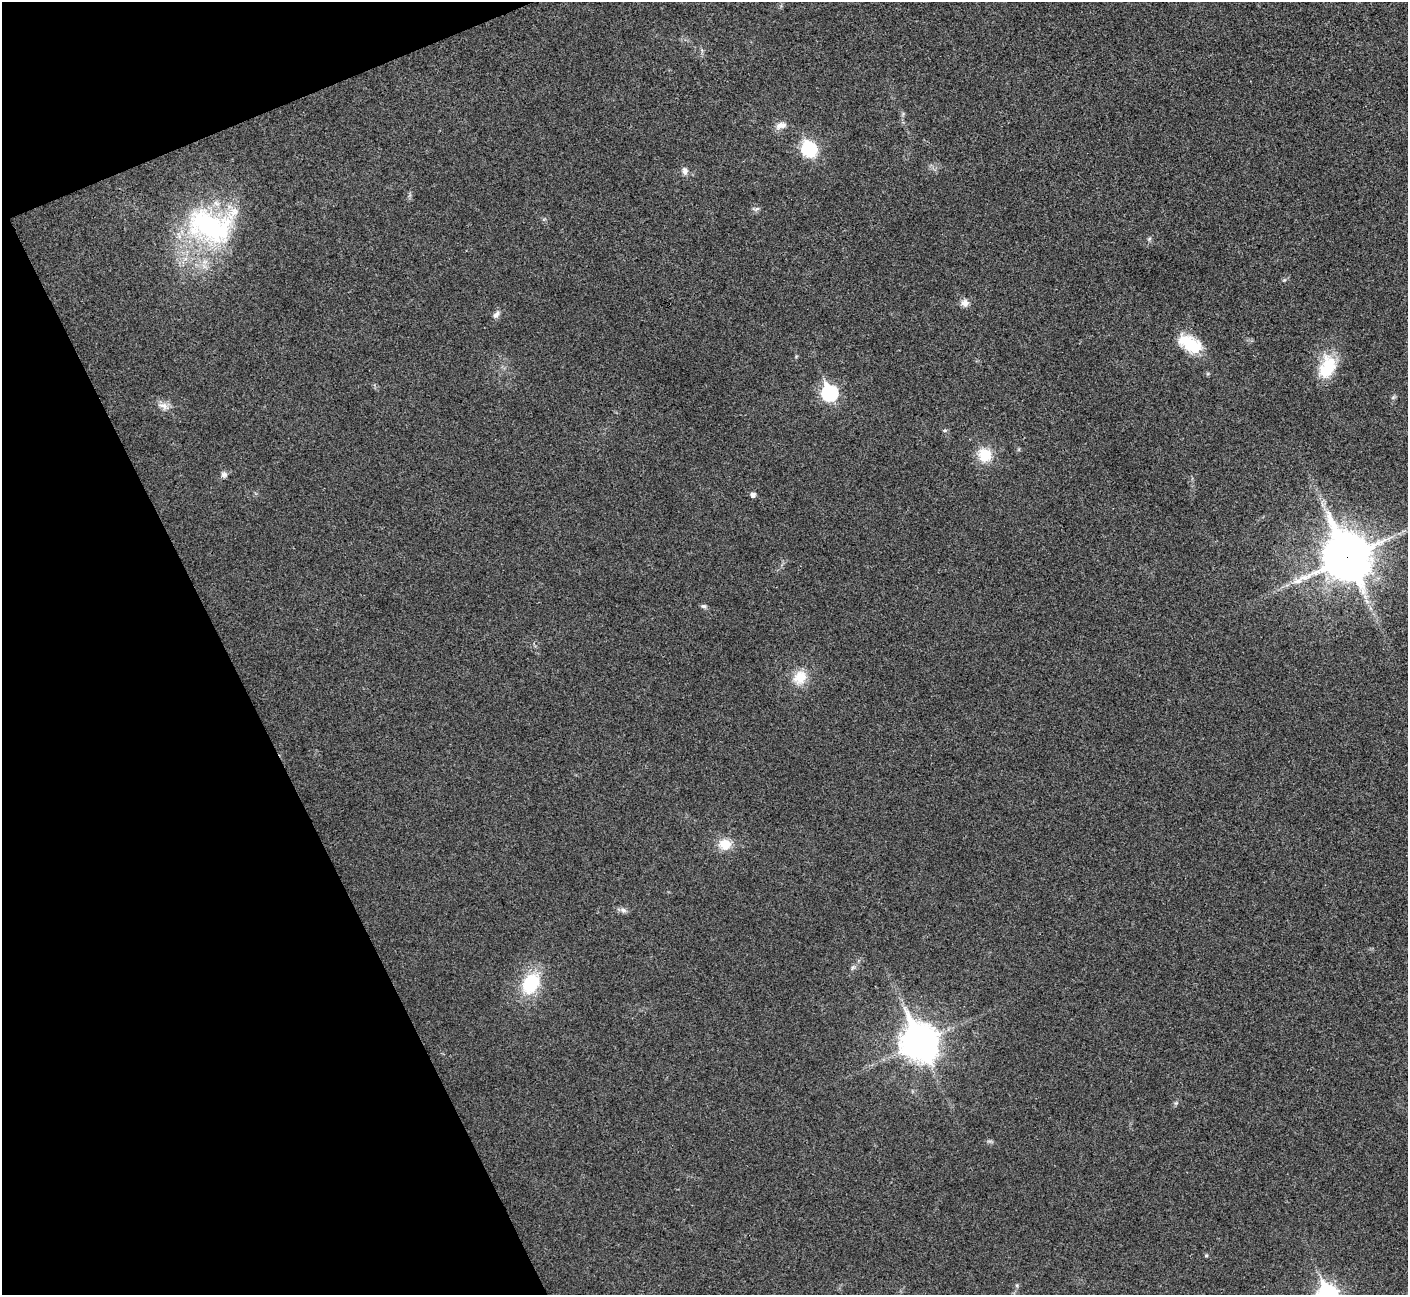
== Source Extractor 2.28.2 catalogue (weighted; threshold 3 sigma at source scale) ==
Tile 5 of 4 x 4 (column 1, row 2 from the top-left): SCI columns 3-1408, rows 2744-4036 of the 5629 x 5617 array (HDU 1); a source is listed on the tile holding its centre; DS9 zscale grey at full resolution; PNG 1410 x 1297 px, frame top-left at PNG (2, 2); no overlay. Shown black and unused: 20% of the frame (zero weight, under 3 of 4 exposures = <1% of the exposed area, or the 3 px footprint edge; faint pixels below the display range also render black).
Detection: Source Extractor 2.28.2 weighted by HDU 2 'WHT'; one run over the whole footprint, this tile lists its part. Background 0.0221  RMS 0.0053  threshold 0.0239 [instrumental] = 3 sigma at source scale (4.5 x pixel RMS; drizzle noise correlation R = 1.50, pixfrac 1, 0.05/0.05 arcsec/px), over >= 5 px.
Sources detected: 28; all 28 listed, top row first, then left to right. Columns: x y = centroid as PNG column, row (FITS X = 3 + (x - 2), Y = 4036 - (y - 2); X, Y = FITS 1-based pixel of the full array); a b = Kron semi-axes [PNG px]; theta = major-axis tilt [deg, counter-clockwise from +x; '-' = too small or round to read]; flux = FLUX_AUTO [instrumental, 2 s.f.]
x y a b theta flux
781 125 14 8 13 3.9
809 149 9 7 -63 60
685 171 11 8 -86 2.4
757 209 7 4 2 1
210 226 66 45 -7 93
1149 239 6 4 46 0.9
1284 280 6 4 43 0.8
965 303 10 9 - 3.3
496 314 13 6 50 2.3
1190 344 29 16 -31 20
1327 367 29 18 69 21
829 393 8 7 - 98
1393 397 8 4 37 0.91
163 406 17 9 -23 4
945 430 5 3 - 0.67
985 455 14 13 - 14
224 474 8 8 - 1.9
753 495 5 5 - 2.2
1347 557 18 16 -62 1900
704 606 8 5 -12 1.3
800 677 22 18 54 11
725 844 15 14 - 8.9
623 910 10 7 -19 2
853 967 7 6 - 1.3
531 983 27 19 59 27
920 1042 14 12 -64 980
1176 1103 6 5 - 0.93
1206 1255 5 4 - 0.78
Overlapping masked pixels (flux is a lower limit): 1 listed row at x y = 1347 557